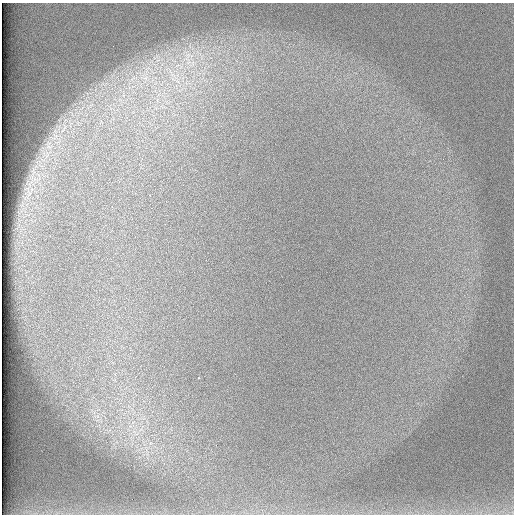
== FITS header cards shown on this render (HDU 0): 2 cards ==
NAXIS1  =                  512 /
NAXIS2  =                  512 /

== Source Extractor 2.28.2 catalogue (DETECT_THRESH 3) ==
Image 512 x 512 px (HDU 0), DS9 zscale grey, 1 PNG px = 1 image px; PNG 516 x 516 px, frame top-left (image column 1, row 512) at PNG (2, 3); no overlay
Background 97.3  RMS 2.9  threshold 8.71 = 3 sigma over >= 5 px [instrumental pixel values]
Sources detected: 7; all 7 listed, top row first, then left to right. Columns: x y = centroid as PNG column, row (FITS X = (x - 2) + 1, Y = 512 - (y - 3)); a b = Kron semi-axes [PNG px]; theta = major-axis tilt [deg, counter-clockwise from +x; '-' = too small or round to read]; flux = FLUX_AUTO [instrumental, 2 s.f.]
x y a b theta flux
188 61 21 9 -74 3400
177 65 10 3 21 580
146 78 9 7 21 1200
177 81 10 6 -35 1200
64 128 16 4 58 980
49 147 7 4 -19 590
47 156 11 3 50 640